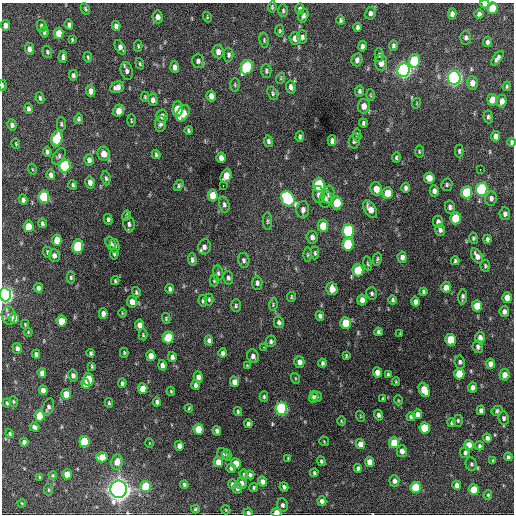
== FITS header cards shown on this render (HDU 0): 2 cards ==
NAXIS1  =                  512 / Axis length
NAXIS2  =                  512 / Axis length

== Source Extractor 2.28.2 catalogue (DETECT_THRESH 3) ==
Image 512 x 512 px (HDU 0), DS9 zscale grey, 1 PNG px = 1 image px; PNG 516 x 516 px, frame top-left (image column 1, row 512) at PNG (2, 3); each listed source drawn as its Kron ellipse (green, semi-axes under 4 px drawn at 4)
Background 992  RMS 33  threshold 98.1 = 3 sigma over >= 5 px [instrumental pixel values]
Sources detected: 337; all 337 listed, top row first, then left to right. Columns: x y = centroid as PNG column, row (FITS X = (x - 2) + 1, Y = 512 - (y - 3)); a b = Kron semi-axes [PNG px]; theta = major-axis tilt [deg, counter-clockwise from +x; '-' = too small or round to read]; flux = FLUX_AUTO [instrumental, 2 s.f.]
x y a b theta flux
485 4 5 4 - 7.6e+03
272 7 5 3 - 3.0e+03
492 8 6 5 - 4.5e+04
85 9 6 4 -61 3.4e+03
300 9 5 4 - 7.1e+03
283 11 6 4 -89 3.8e+03
370 13 6 5 - 7.0e+03
452 14 5 4 - 1.0e+04
479 14 5 4 - 4.7e+03
303 16 7 5 73 7.3e+03
158 17 6 5 - 1.0e+04
207 17 5 3 - 2.0e+03
341 20 5 4 - 3.5e+03
6 25 5 4 - 1.2e+04
69 25 5 4 - 6.3e+03
42 26 6 5 - 4.6e+03
116 26 5 4 - 7.7e+03
357 27 4 3 - 4.9e+03
280 31 6 4 86 3.2e+03
44 32 5 4 - 4.5e+03
59 33 6 4 -86 3.2e+04
302 37 7 5 88 5.8e+03
295 38 6 5 - 1.5e+04
466 38 7 5 -87 5.9e+03
72 39 4 3 - 2.4e+03
264 40 7 4 -82 3.3e+03
487 42 5 4 - 5.8e+03
138 46 6 4 -88 2.9e+03
362 46 5 4 - 7.6e+03
393 46 5 4 - 4.3e+03
120 47 8 4 -59 1.1e+04
29 49 6 4 -84 8.7e+03
47 52 6 4 -73 3.4e+03
218 52 7 5 -82 1.0e+04
229 55 7 5 -89 5.2e+03
379 55 7 4 89 4.0e+03
63 57 6 4 87 7.0e+03
88 57 5 3 - 2.7e+03
497 58 8 4 53 7.0e+03
357 60 6 5 - 7.3e+03
198 61 7 6 - 6.8e+03
414 61 7 5 79 1.2e+05
381 63 7 6 - 1.5e+04
140 64 6 4 -71 2.5e+03
175 67 6 4 -84 8.8e+03
247 67 7 6 - 1.9e+05
403 70 7 6 - 8.2e+05
127 71 9 6 -78 7.5e+03
266 71 7 5 -88 4.1e+03
73 75 5 4 - 4.8e+03
281 78 6 3 72 2.6e+03
454 78 7 6 - 8.0e+05
472 83 7 5 89 1.6e+04
2 85 5 2 - 3.2e+03
235 85 7 5 85 3.0e+03
507 86 5 3 - 2.9e+03
117 87 7 5 26 1.2e+04
291 87 6 4 -79 7.8e+03
91 91 5 4 - 1.6e+04
359 91 6 4 79 5.0e+03
272 93 7 5 -69 3.9e+03
370 95 6 3 -87 2.4e+03
211 96 6 4 -79 1.1e+04
145 97 5 4 - 2.6e+03
40 98 6 3 -81 3.7e+03
153 100 6 4 -88 9.6e+03
492 100 6 5 - 2.1e+04
502 101 6 5 - 1.3e+04
417 103 5 3 - 1.7e+03
364 106 7 6 - 1.8e+04
28 109 5 4 - 6.3e+03
178 109 8 5 89 5.3e+04
119 111 6 5 - 2.2e+04
183 113 9 5 61 4.0e+04
162 116 6 5 - 1.2e+04
488 117 6 4 -83 4.3e+03
79 119 5 4 - 4.1e+03
131 121 6 3 -89 2.1e+03
363 123 4 3 - 4.2e+03
61 124 7 4 -90 3.3e+03
160 124 8 5 83 7.2e+03
12 125 6 4 -75 6.7e+03
188 130 4 3 - 3.4e+03
357 135 6 4 -83 3.8e+03
495 136 5 4 - 9.7e+03
300 137 5 3 - 4.2e+03
57 139 8 5 76 1.1e+05
268 141 6 4 -79 4.8e+03
332 141 5 4 - 8.5e+03
354 141 7 5 81 5.0e+03
512 142 4 3 - 4.4e+03
16 143 5 3 - 2.0e+03
419 151 6 3 -90 2.5e+03
459 151 6 4 90 3.8e+03
47 152 5 3 - 5.2e+03
104 154 7 6 - 1.9e+04
156 154 4 3 - 3.8e+03
59 156 9 5 57 4.9e+03
396 157 5 3 - 3.7e+03
221 158 5 4 - 1.1e+04
89 160 6 4 -73 8.1e+03
65 166 6 5 - 1.7e+05
32 169 5 3 - 2.1e+03
480 169 3 2 - 4.3e+03
51 175 5 4 - 7.5e+03
226 176 7 5 68 3.0e+04
106 178 7 4 -81 4.5e+03
429 178 6 5 - 1.9e+04
90 182 6 4 -77 1.1e+04
73 185 5 4 - 3.4e+03
319 185 7 6 - 1.6e+05
447 185 6 5 - 3.9e+03
179 186 6 4 57 3.8e+03
223 186 3 2 - 2.7e+03
406 188 5 4 - 6.4e+03
376 189 7 5 -80 2.2e+04
482 189 6 6 - 2.4e+05
434 191 5 4 - 7.7e+03
466 192 6 5 - 9.9e+04
387 193 6 5 - 3.9e+04
213 195 6 5 - 3.3e+04
319 195 8 6 -83 8.2e+03
328 195 9 6 81 6.9e+03
44 197 6 5 - 1.4e+05
491 198 7 5 85 7.6e+03
288 199 8 6 -57 2.4e+05
325 199 9 6 84 6.4e+03
23 200 5 4 - 6.8e+03
337 203 6 5 - 6.5e+04
224 204 8 5 -77 5.6e+03
450 207 6 5 - 6.0e+03
370 209 10 5 -56 1.7e+04
303 210 8 6 86 1.0e+04
505 214 6 5 - 7.3e+03
126 216 5 3 - 3.5e+03
455 218 6 5 - 6.8e+04
108 219 5 4 - 4.4e+03
267 221 9 3 90 3.5e+03
438 222 6 5 - 8.5e+03
42 223 5 3 - 4.6e+03
129 224 8 6 -76 6.7e+03
29 226 6 5 - 3.2e+04
323 226 6 5 - 4.3e+04
440 230 6 5 - 6.9e+03
348 231 7 6 - 2.4e+05
312 237 6 5 - 9.3e+03
473 238 6 4 -82 3.9e+03
487 239 4 3 - 5.3e+03
57 240 5 5 - 2.9e+04
111 243 7 5 -70 5.8e+03
348 244 6 5 - 1.0e+05
78 246 7 5 82 1.0e+05
114 246 7 5 -81 5.6e+03
204 247 8 6 74 9.1e+03
47 252 6 4 -66 3.4e+03
315 253 6 4 85 3.5e+03
114 254 5 4 - 3.4e+03
308 255 7 3 90 2.7e+03
54 256 6 5 - 8.8e+03
477 256 8 5 -59 1.2e+04
402 257 5 4 - 8.1e+03
377 259 6 4 79 3.7e+03
192 260 6 4 -87 6.0e+03
244 260 7 5 -77 5.7e+03
455 261 4 3 - 3.7e+03
368 264 7 4 -77 3.5e+03
485 266 6 4 -85 3.1e+03
358 270 6 5 - 7.3e+04
218 273 8 5 -81 4.8e+03
71 277 6 4 -87 3.7e+03
228 278 7 5 -79 5.0e+03
115 281 4 3 - 3.1e+03
214 281 6 4 -90 2.7e+03
257 283 7 5 -87 5.5e+03
446 287 5 5 - 1.8e+04
38 288 5 4 - 5.7e+03
170 289 5 3 - 5.1e+03
332 289 6 5 - 2.1e+04
423 291 4 3 - 3.6e+03
136 292 5 4 - 3.4e+03
372 293 6 5 - 4.4e+03
5 295 6 5 - 8.7e+05
291 297 5 3 - 2.6e+03
462 297 7 4 85 5.5e+03
507 298 5 5 - 2.1e+04
209 299 6 4 -88 3.7e+03
362 300 5 4 - 1.2e+04
393 300 5 4 - 3.8e+03
203 301 6 4 -81 3.5e+03
132 302 6 5 - 1.8e+04
416 302 5 4 - 8.4e+03
273 305 6 4 82 3.1e+03
236 306 6 4 89 3.5e+03
477 306 5 5 - 3.6e+04
504 312 5 5 - 8.5e+03
122 313 5 3 - 2.0e+03
103 314 5 4 - 1.1e+04
9 316 9 7 -81 9.7e+03
320 316 5 4 - 5.9e+03
14 318 5 4 - 2.1e+04
166 318 5 4 - 2.6e+03
61 321 5 5 - 4.3e+04
279 322 6 5 - 5.8e+03
345 323 6 5 - 4.7e+04
25 324 4 3 - 1.9e+03
140 325 5 4 - 1.3e+04
28 332 4 3 - 2.3e+03
378 332 4 3 - 4.4e+03
400 333 3 3 - 1.8e+03
143 335 5 4 - 2.9e+03
168 337 6 5 - 7.9e+04
480 337 6 5 - 1.0e+04
209 340 5 4 - 6.4e+03
451 340 6 5 - 6.1e+04
271 341 6 5 - 4.9e+03
263 347 3 2 - 3.6e+03
478 347 6 5 - 6.1e+03
17 348 5 4 - 6.9e+03
91 353 4 3 - 4.3e+03
124 353 5 4 - 3.0e+03
223 353 4 4 - 6.5e+03
36 354 4 4 - 5.3e+03
151 356 5 4 - 1.6e+04
253 356 7 6 - 8.5e+03
346 356 4 3 - 2.1e+03
172 357 5 4 - 7.1e+03
299 362 6 5 - 1.1e+04
460 362 6 5 - 5.3e+03
322 363 4 3 - 4.4e+03
490 364 5 4 - 1.3e+04
162 365 5 4 - 9.9e+03
92 366 4 3 - 2.6e+03
247 366 4 3 - 2.3e+03
377 372 5 4 - 1.3e+04
42 373 5 4 - 1.0e+04
459 374 5 5 - 5.2e+04
73 375 6 5 - 7.4e+03
388 375 4 3 - 3.3e+03
504 375 6 5 - 1.5e+04
198 377 5 4 - 1.2e+04
295 378 5 3 - 2.2e+03
88 379 6 5 - 8.3e+04
234 382 5 4 - 1.5e+04
396 382 4 3 - 2.3e+03
122 383 5 3 - 4.9e+03
86 384 5 4 - 2.5e+04
195 385 4 4 - 5.9e+03
472 387 5 4 - 9.0e+03
143 389 5 4 - 2.5e+04
43 390 5 4 - 1.3e+04
424 390 7 5 -66 4.6e+04
171 391 5 3 - 2.5e+03
66 394 5 4 - 2.7e+04
316 396 5 5 - 3.7e+03
264 397 5 4 - 3.1e+03
313 397 5 3 - 4.1e+03
383 399 4 3 - 2.7e+03
398 400 5 3 - 1.9e+03
13 401 5 4 - 2.7e+03
157 402 4 4 - 5.6e+03
7 403 4 3 - 3.0e+03
109 403 5 3 - 2.9e+03
48 407 9 5 68 7.3e+03
189 408 4 2 - 2.1e+03
281 409 6 5 - 3.4e+05
481 410 5 4 - 7.6e+03
497 411 5 4 - 4.1e+03
238 412 4 3 - 3.2e+03
417 414 5 4 - 1.0e+04
378 415 5 4 - 5.6e+03
40 416 5 5 - 4.7e+04
360 416 5 3 - 2.0e+03
411 417 4 4 - 4.3e+03
504 418 6 5 - 6.1e+03
341 421 5 3 - 1.9e+03
458 421 6 4 90 3.6e+03
452 423 4 4 - 3.4e+03
248 424 4 3 - 5.4e+03
34 427 5 3 - 6.5e+03
425 428 5 5 - 7.0e+04
199 429 5 5 - 5.0e+04
217 431 5 4 - 7.2e+03
10 434 5 4 - 2.9e+03
487 438 4 4 - 6.9e+03
84 441 5 5 - 8.2e+04
324 441 5 3 - 2.0e+03
24 442 4 4 - 7.7e+03
149 443 4 3 - 1.5e+03
394 443 5 5 - 4.5e+04
360 444 5 4 - 1.7e+04
469 445 5 5 - 2.8e+04
179 446 5 4 - 1.2e+04
479 446 4 4 - 4.0e+03
402 451 6 5 - 1.0e+04
465 452 6 5 - 5.9e+03
223 454 6 5 - 4.5e+03
227 455 6 4 -74 3.0e+03
102 457 5 5 - 2.9e+04
508 457 4 3 - 3.9e+03
288 458 3 2 - 2.1e+03
321 461 5 4 - 3.9e+03
493 461 3 3 - 3.1e+03
117 462 7 6 - 1.9e+04
218 462 5 4 - 2.1e+04
370 462 5 4 - 2.0e+04
236 464 5 5 - 3.9e+04
471 464 7 5 -67 4.1e+03
231 468 4 4 - 4.6e+03
358 468 4 4 - 5.2e+03
314 473 4 3 - 3.3e+03
67 474 5 4 - 2.3e+04
244 474 5 4 - 3.1e+03
53 475 4 4 - 2.4e+03
250 475 4 4 - 5.6e+03
40 477 3 2 - 2.4e+03
394 481 6 5 - 8.4e+03
262 482 5 4 - 9.9e+03
241 483 6 5 - 1.2e+04
232 484 5 4 - 4.9e+03
184 485 4 3 - 3.4e+03
457 485 5 4 - 1.1e+04
146 486 5 5 - 8.6e+04
254 487 4 4 - 3.1e+03
284 487 4 3 - 5.4e+03
416 487 5 5 - 9.4e+04
237 488 5 5 - 7.1e+03
119 489 8 8 - 1.8e+06
48 490 6 3 -82 2.4e+03
474 490 5 5 - 4.8e+04
488 495 4 4 - 2.8e+03
322 501 5 4 - 8.0e+03
22 503 4 3 - 1.9e+03
282 505 7 5 -70 6.0e+03
195 509 4 4 - 2.4e+03
226 510 5 3 - 1.9e+03
248 513 4 4 - 5.4e+03
276 513 5 4 - 2.1e+04
At the frame edge (FLAGS 8, measured only in part): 7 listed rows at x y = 485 4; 2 85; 512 142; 5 295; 119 489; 248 513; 276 513